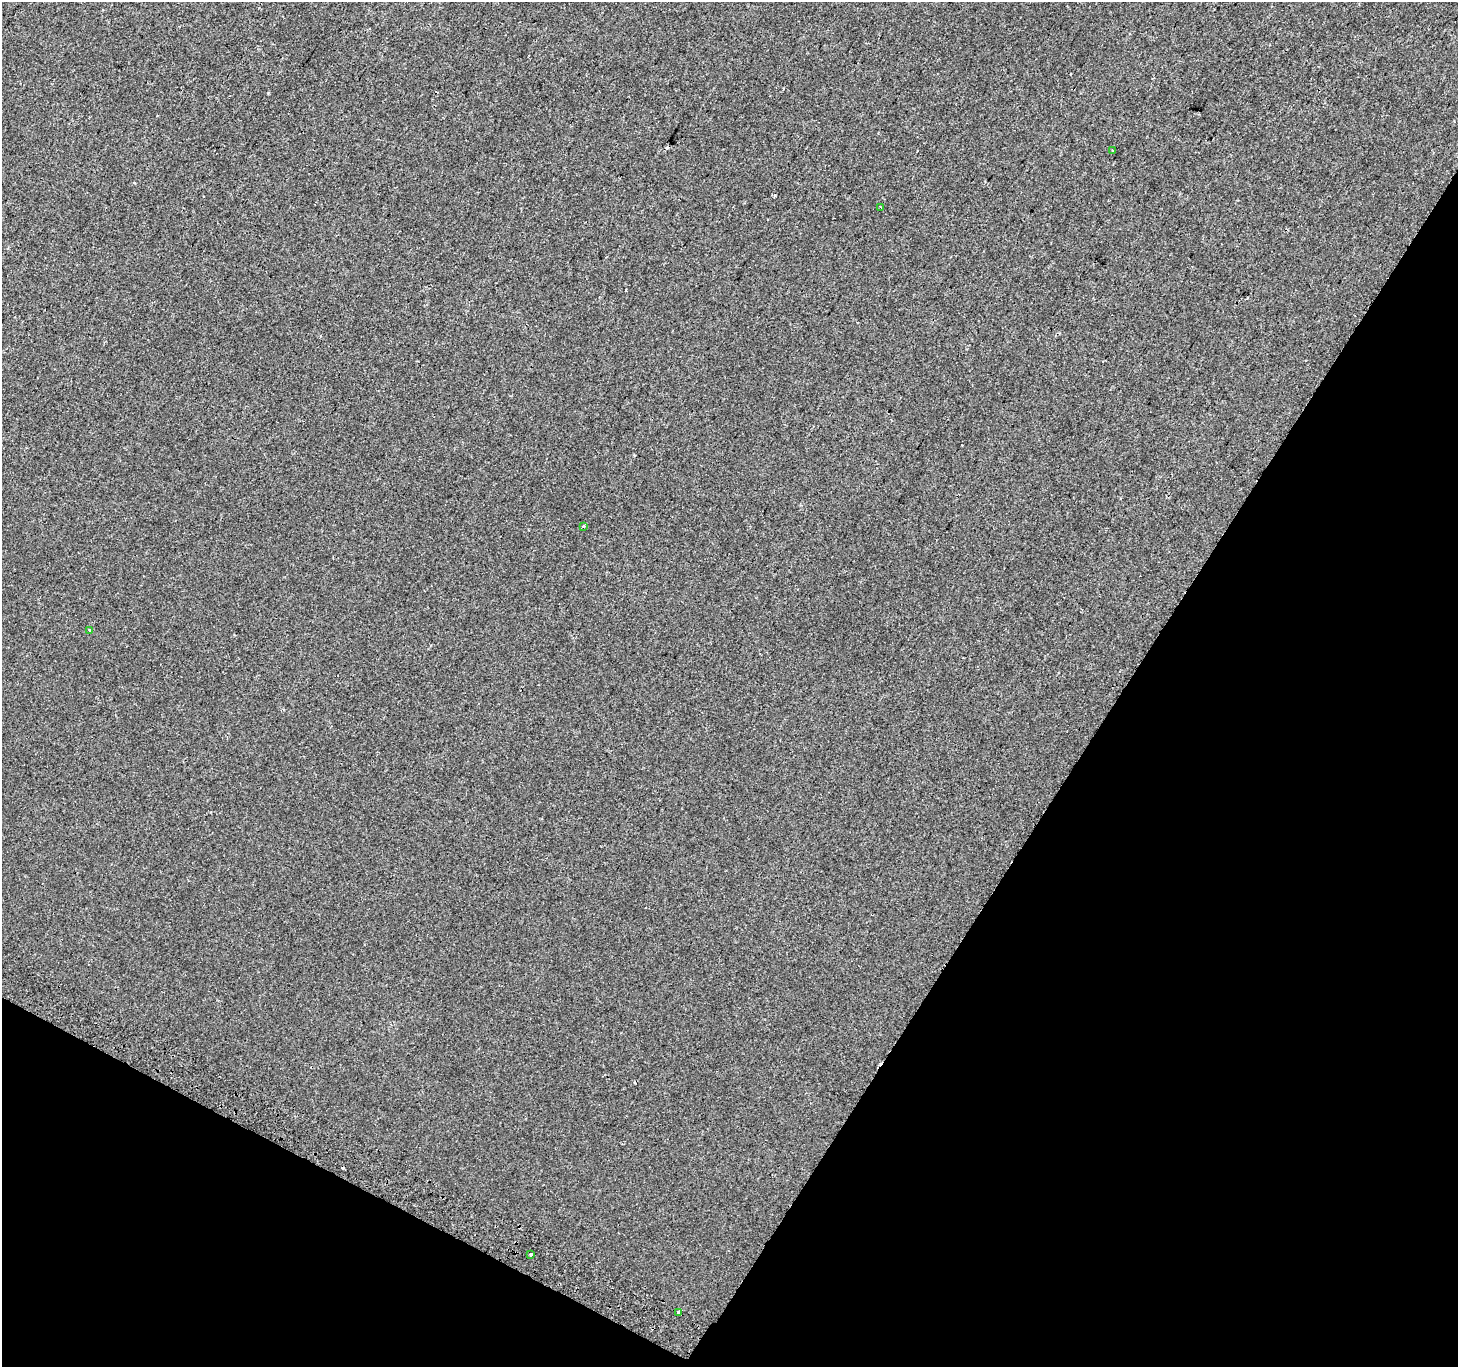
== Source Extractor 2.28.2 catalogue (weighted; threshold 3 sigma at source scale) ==
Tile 15 of 4 x 4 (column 3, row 4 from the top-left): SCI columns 2946-4401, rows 300-1664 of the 5884 x 5991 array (HDU 1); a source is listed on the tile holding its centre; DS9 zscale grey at full resolution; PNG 1460 x 1369 px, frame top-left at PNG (2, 2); each listed source drawn as its Kron ellipse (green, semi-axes under 4 px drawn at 4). Shown black and unused: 30% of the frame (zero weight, under 2 of 3 exposures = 2% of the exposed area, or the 3 px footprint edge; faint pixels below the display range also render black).
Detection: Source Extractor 2.28.2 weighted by HDU 2 'WHT'; one run over the whole footprint, this tile lists its part. Background -1.88e-04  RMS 0.0035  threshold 0.0156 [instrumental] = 3 sigma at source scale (4.5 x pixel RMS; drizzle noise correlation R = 1.50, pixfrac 1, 0.0396/0.0396 arcsec/px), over >= 5 px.
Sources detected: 10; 4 cosmic-ray / hot-pixel residue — neither listed nor drawn; the other 6 listed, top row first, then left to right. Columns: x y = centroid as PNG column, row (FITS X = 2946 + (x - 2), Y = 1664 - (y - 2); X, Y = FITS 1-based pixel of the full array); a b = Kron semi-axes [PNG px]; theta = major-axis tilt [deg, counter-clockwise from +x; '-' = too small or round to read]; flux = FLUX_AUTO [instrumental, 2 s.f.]
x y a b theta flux
1113 150 3 3 - 0.98
881 207 3 3 - 0.43
583 526 3 3 - 0.74
89 630 3 3 - 0.91
531 1254 3 3 - 2.4
678 1312 3 3 - 1.7